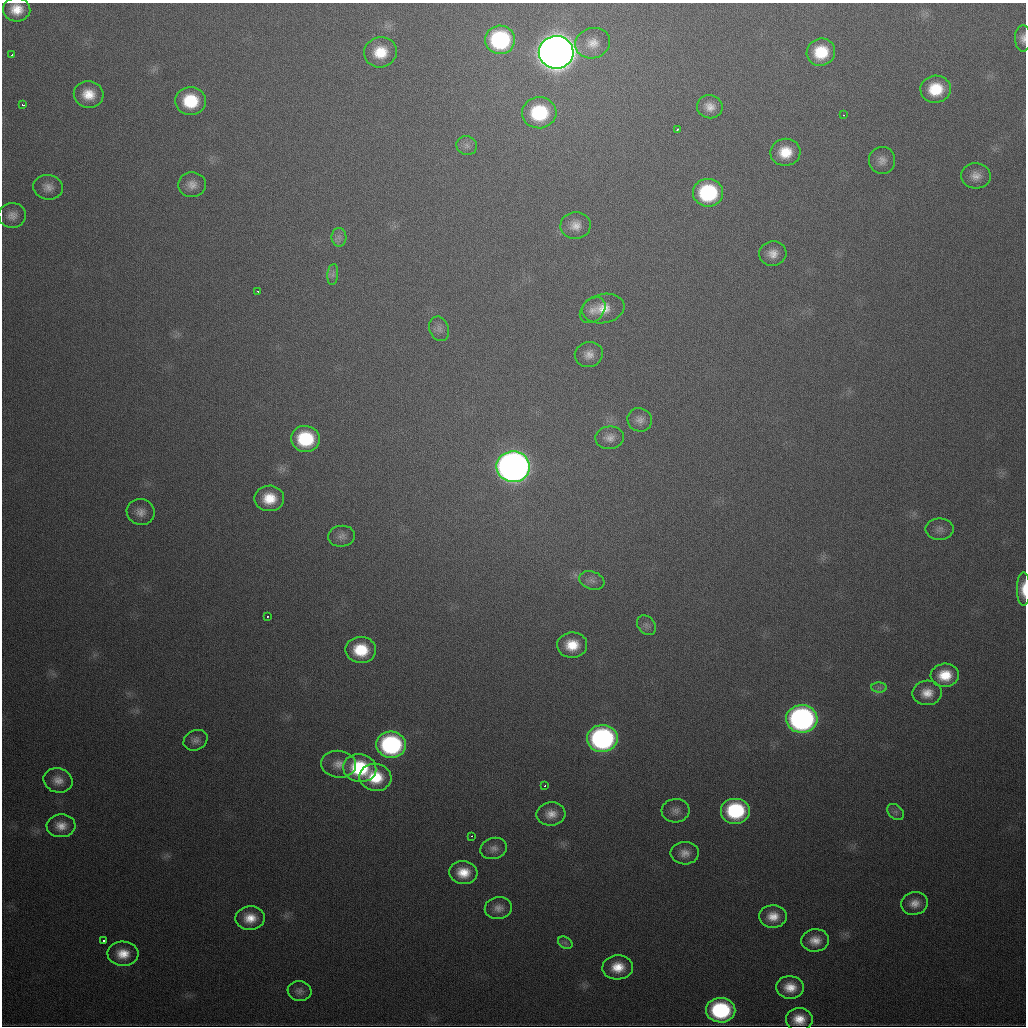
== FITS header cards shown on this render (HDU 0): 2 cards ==
NAXIS1  =                 1024
NAXIS2  =                 1024

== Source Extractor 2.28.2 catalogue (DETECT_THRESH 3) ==
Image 1024 x 1024 px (HDU 0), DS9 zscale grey, 1 PNG px = 1 image px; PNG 1028 x 1028 px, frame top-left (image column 1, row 1024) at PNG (2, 3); each listed source drawn as its Kron ellipse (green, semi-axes under 4 px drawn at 4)
Background 482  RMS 17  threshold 50.7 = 3 sigma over >= 5 px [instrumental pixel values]
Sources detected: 81; all 81 listed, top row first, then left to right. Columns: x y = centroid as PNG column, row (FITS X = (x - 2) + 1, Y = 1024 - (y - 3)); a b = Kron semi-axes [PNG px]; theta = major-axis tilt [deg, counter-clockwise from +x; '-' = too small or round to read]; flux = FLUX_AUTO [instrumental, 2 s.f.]
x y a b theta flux
17 9 13 12 - 2.0e+04
1023 38 13 8 -89 7.1e+03
500 40 15 14 - 1.4e+05
593 43 18 15 16 1.6e+04
380 52 16 15 - 3.1e+04
556 52 17 16 - 3.1e+06
821 52 14 13 - 4.2e+04
12 55 3 2 - 1.8e+03
936 89 15 13 6 4.0e+04
89 94 15 13 -13 2.3e+04
191 101 15 14 - 5.3e+04
23 105 4 3 - 4.8e+03
710 107 13 11 -16 1.2e+04
539 113 17 15 3 8.2e+04
844 115 3 2 - 2.5e+03
677 130 4 3 - 2.0e+03
467 146 10 9 - 6.5e+03
785 152 15 13 8 2.8e+04
882 160 13 13 - 9.4e+03
976 176 15 12 -4 1.2e+04
192 185 14 12 -3 1.1e+04
48 187 15 12 -8 9.9e+03
708 193 15 14 - 1.1e+05
12 215 14 12 6 9.7e+03
575 225 15 13 3 1.3e+04
339 237 9 7 -89 5.4e+03
773 254 14 12 12 1.2e+04
333 274 10 5 84 4.3e+03
258 291 3 2 - 1.7e+03
603 308 21 14 10 2.3e+04
593 310 15 11 46 9.9e+03
439 329 12 9 -69 6.8e+03
589 354 14 12 18 1.1e+04
640 420 12 11 - 7.9e+03
610 438 14 11 7 9.4e+03
305 439 14 13 - 7.0e+04
513 467 17 15 -1 1.3e+06
269 498 15 13 1 2.9e+04
141 512 14 13 - 1.0e+04
940 529 14 11 0 7.2e+03
342 536 13 10 6 7.0e+03
592 580 13 9 -18 6.6e+03
1023 589 17 6 90 1.5e+04
267 617 3 2 - 1.8e+03
646 625 11 8 -50 5.2e+03
572 645 15 12 1 2.7e+04
361 650 15 13 -2 4.4e+04
945 675 14 11 6 2.9e+04
879 688 8 5 -1 3.6e+03
927 693 14 12 2 1.6e+04
802 719 15 14 - 4.1e+05
602 738 15 13 3 3.0e+05
196 740 12 9 26 6.5e+03
391 745 15 13 -5 1.9e+05
338 764 17 13 -6 1.4e+04
360 768 16 14 -12 7.8e+04
375 777 16 13 -8 3.9e+04
58 780 14 12 -13 1.2e+04
545 786 3 2 - 1.5e+03
675 811 14 12 5 8.5e+03
736 811 15 13 0 1.0e+05
895 812 9 6 -44 4.1e+03
551 814 14 11 2 1.3e+04
61 826 14 11 3 1.3e+04
471 836 3 2 - 8.7e+03
494 848 13 10 16 7.5e+03
685 853 14 11 -1 1.1e+04
463 872 14 11 -6 2.3e+04
914 903 13 11 16 1.2e+04
498 908 14 11 5 9.7e+03
773 916 14 11 3 1.7e+04
250 918 15 11 3 2.0e+04
104 940 3 3 - 1.0e+04
815 940 14 11 5 1.5e+04
565 943 8 5 -31 3.2e+03
123 954 15 12 -3 2.1e+04
618 967 15 12 3 2.4e+04
790 987 14 11 -4 2.0e+04
299 991 12 10 -8 5.8e+03
721 1010 14 12 0 1.3e+05
799 1019 13 11 -1 2.0e+04
At the frame edge (FLAGS 8, measured only in part): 3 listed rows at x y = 17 9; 1023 38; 1023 589